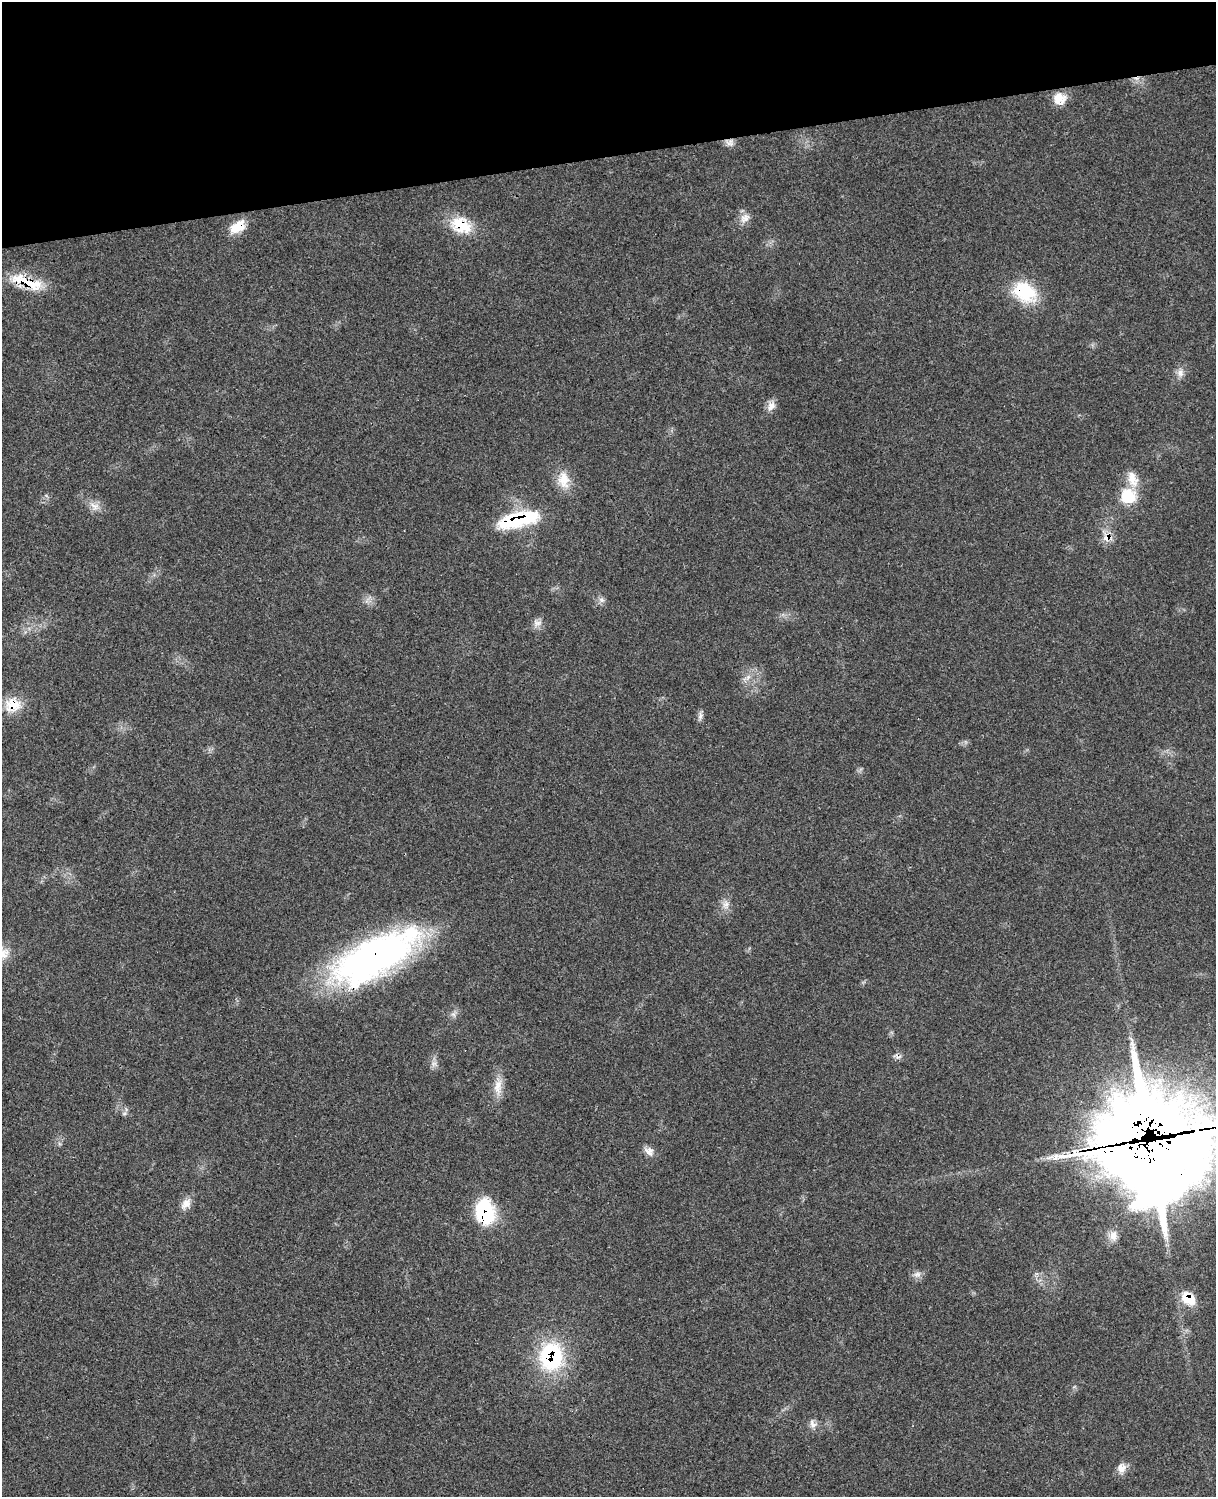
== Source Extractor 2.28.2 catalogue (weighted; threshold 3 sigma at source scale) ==
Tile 3 of 4 x 3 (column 3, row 1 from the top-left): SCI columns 2549-3762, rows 3270-4764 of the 5091 x 4932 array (HDU 1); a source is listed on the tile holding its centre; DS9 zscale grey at full resolution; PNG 1218 x 1499 px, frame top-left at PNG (2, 2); no overlay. Shown black and unused: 10% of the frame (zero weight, under 3 of 4 exposures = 6% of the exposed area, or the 3 px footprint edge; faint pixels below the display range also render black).
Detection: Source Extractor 2.28.2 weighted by HDU 2 'WHT'; one run over the whole footprint, this tile lists its part. Background 0.0814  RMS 0.0059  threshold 0.0266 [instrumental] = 3 sigma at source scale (4.5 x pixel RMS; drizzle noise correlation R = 1.50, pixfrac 1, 0.05/0.05 arcsec/px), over >= 5 px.
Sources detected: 41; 2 cosmic-ray / hot-pixel residue — not listed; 4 inside a brighter listed object's ellipse — not listed separately; the other 35 listed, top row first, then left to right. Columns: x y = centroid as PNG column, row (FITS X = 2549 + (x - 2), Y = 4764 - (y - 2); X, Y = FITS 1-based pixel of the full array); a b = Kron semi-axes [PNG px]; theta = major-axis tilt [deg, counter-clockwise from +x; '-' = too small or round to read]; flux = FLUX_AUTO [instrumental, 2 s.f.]
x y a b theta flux
1059 98 16 15 - 8.3
729 142 13 9 -22 3.2
745 218 16 11 42 4.8
461 225 27 19 -28 19
238 227 20 12 36 11
29 283 44 13 -19 20
1024 292 31 22 -33 30
1180 373 12 9 87 3.5
771 406 14 10 59 4.1
563 480 25 15 -81 11
1128 496 20 19 - 18
94 506 16 10 -38 5.1
517 520 46 15 13 46
1107 537 11 9 49 5.5
601 600 8 6 -21 2.1
537 623 13 9 -2 3.5
748 677 8 5 45 2.1
13 705 21 19 -1 13
700 715 11 6 89 2.2
726 905 13 9 -90 4.1
375 957 98 36 28 230
453 1014 7 6 - 1.8
434 1064 8 5 29 1.9
498 1086 26 10 86 8.3
124 1114 7 4 0 1.1
1152 1145 56 37 -40 2700
649 1151 14 10 -35 4
186 1204 16 10 51 5.2
485 1212 27 19 -81 42
1113 1236 14 11 -81 5
917 1274 11 8 18 2.9
1188 1298 17 12 -40 14
551 1356 33 27 89 58
813 1424 13 8 -56 3.5
1121 1468 13 10 67 4.9
Overlapping masked pixels (flux is a lower limit): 13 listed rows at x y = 729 142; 461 225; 238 227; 29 283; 1024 292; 517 520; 1107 537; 13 705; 375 957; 1152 1145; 485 1212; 1188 1298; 551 1356
Isophote crosses this tile's border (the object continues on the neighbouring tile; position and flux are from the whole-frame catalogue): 1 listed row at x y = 1152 1145